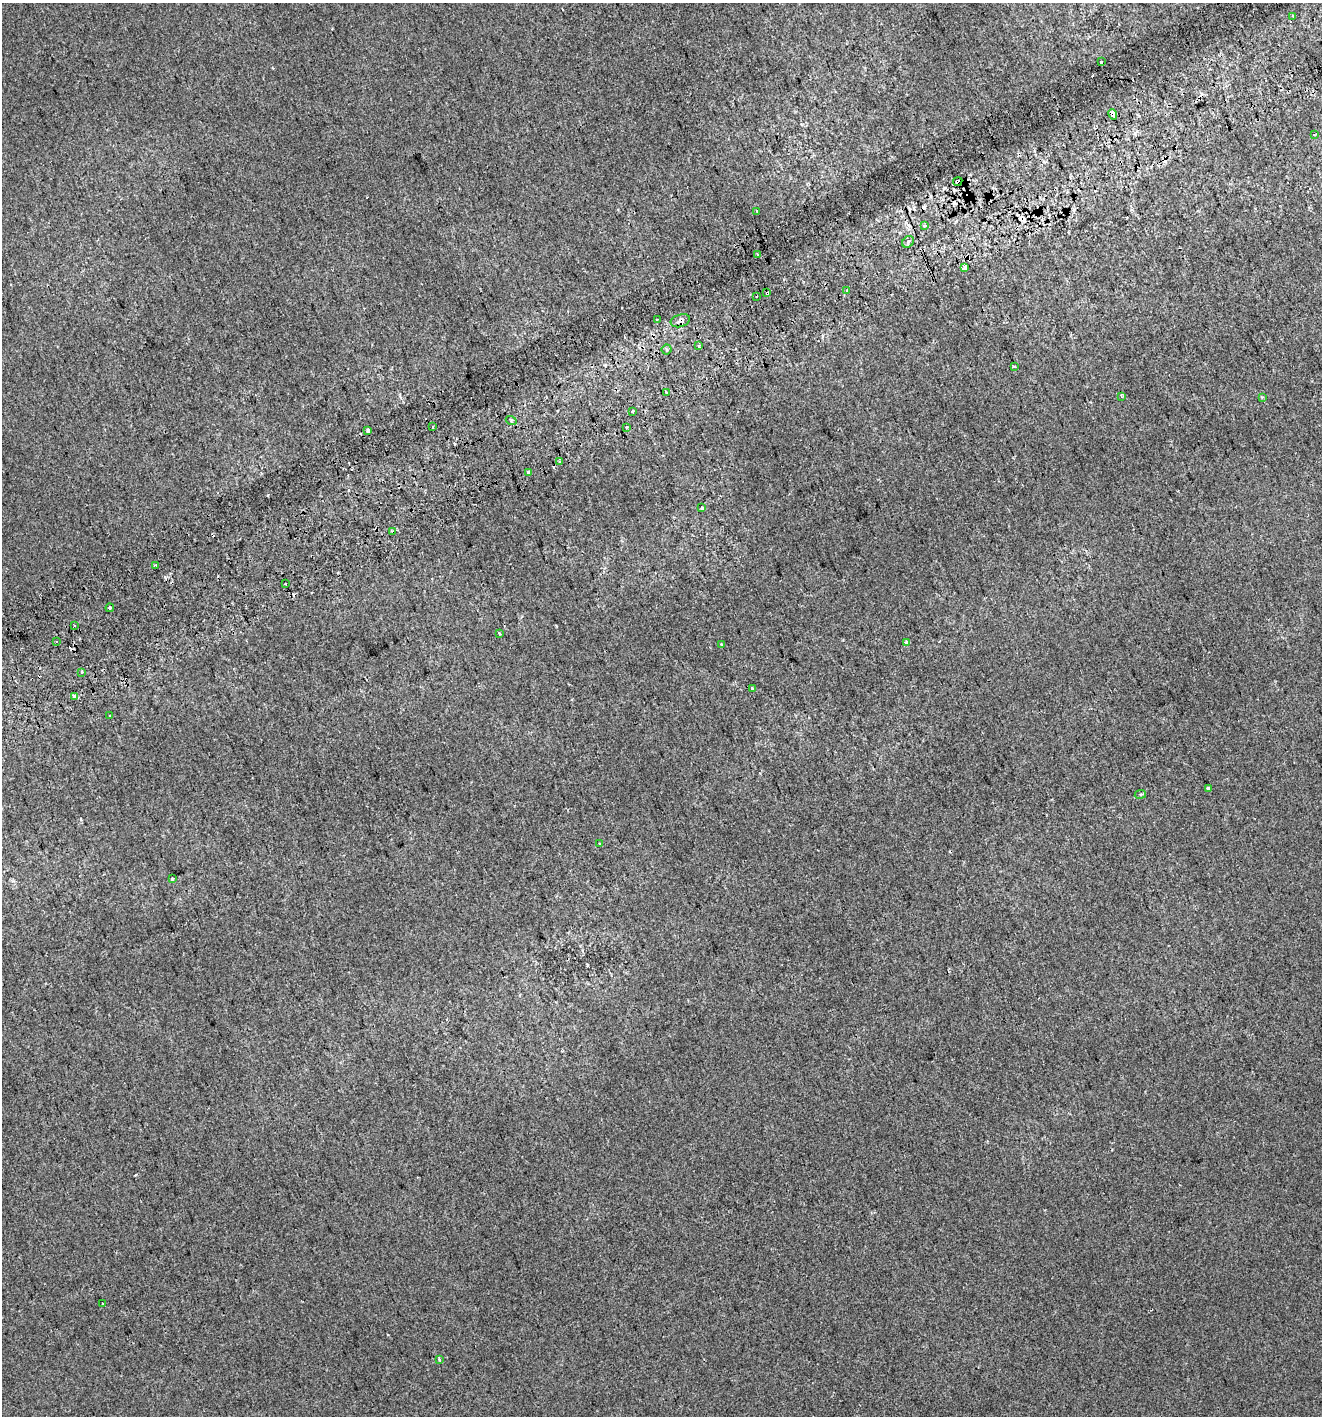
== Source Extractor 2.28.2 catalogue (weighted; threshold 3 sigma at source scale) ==
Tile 10 of 4 x 4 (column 2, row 3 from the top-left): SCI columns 1428-2747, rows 1457-2870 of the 5552 x 5736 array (HDU 1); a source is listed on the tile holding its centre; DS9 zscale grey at full resolution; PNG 1324 x 1418 px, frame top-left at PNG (2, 3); each listed source drawn as its Kron ellipse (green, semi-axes under 4 px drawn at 4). Shown black and unused: <1% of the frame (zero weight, under 2 of 3 exposures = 2% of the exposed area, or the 3 px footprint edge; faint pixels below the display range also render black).
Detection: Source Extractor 2.28.2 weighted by HDU 2 'WHT'; one run over the whole footprint, this tile lists its part. Background -1.28e-04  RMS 0.0074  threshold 0.0334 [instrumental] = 3 sigma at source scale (4.5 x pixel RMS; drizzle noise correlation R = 1.50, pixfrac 1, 0.0396/0.0396 arcsec/px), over >= 5 px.
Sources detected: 63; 15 cosmic-ray / hot-pixel residue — neither listed nor drawn; the other 48 listed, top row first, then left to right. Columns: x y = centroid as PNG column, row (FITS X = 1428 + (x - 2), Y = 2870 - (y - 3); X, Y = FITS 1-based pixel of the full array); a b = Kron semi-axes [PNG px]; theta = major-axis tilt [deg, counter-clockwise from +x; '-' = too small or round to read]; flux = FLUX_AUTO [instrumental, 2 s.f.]
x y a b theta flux
1293 16 3 3 - 0.92
1101 62 3 3 - 1
1113 114 5 4 - 9.3
1314 134 4 3 - 1.4
958 182 5 3 - 1.7
757 211 3 3 - 0.78
924 226 3 3 - 1.9
908 242 6 5 - 1.6
758 255 4 2 - 1.4
964 267 4 4 - 13
847 290 3 2 - 0.83
767 293 4 3 - 2.2
756 296 3 3 - 3.5
657 319 2 2 - 0.85
680 321 10 6 17 2.6
699 346 3 3 - 1.1
666 350 5 5 - 1.5
1014 367 4 2 - 1.1
666 393 3 3 - 3.1
1121 396 4 4 - 1.2
1262 397 4 4 - 0.83
632 411 3 3 - 5.1
511 420 5 3 - 1
432 427 3 3 - 3.7
627 427 3 2 - 0.64
368 430 4 3 - 8.6
560 461 3 3 - 0.94
529 473 4 3 - 5.7
702 508 4 3 - 1.6
393 532 4 3 - 1.8
156 565 3 2 - 1.3
285 584 2 2 - 0.63
110 608 4 4 - 1
75 626 2 2 - 0.66
499 634 3 2 - 1.1
56 642 3 2 - 0.73
907 642 4 3 - 2.9
722 645 3 3 - 3.5
81 672 3 3 - 16
753 689 4 3 - 3.9
75 696 3 3 - 19
110 715 2 2 - 0.56
1208 788 3 3 - 1.3
1140 794 6 3 9 0.85
600 844 3 2 - 0.54
172 879 3 3 - 2.7
103 1303 4 2 - 0.63
439 1360 3 3 - 3.2
Overlapping masked pixels (flux is a lower limit): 6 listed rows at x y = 1113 114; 958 182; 767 293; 680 321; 368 430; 393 532
Unlisted compact peaks at least as high as the median listed source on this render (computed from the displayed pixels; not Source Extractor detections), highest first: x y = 587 965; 136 1175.